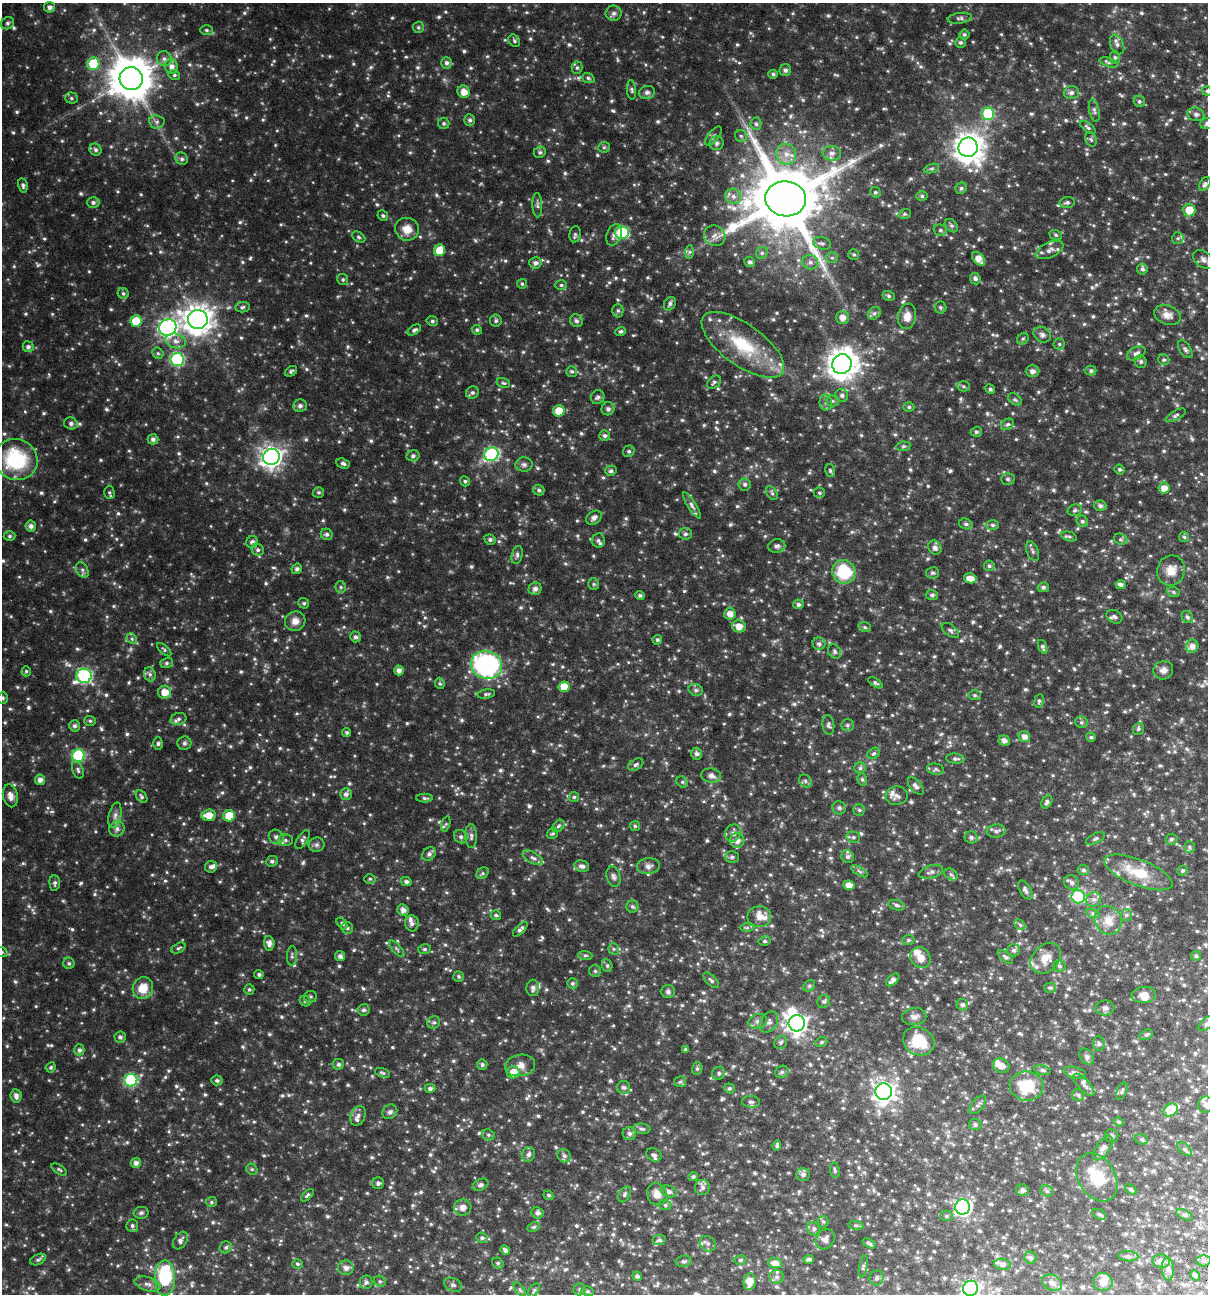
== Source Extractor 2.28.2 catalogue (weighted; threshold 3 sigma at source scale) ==
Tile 6 of 4 x 4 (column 2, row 2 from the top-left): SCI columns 1499-2704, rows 2658-3949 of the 5468 x 5307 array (HDU 1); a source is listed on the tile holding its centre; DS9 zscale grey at full resolution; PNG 1210 x 1296 px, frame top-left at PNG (2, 3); each listed source drawn as its Kron ellipse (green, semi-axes under 4 px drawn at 4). Shown black and unused: <1% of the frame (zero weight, under 3 of 6 exposures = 5% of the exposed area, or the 3 px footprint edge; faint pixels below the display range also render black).
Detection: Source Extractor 2.28.2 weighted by HDU 2 'WHT'; one run over the whole footprint, this tile lists its part. Background 0.0352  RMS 0.0044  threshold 0.0181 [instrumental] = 3 sigma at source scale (4.09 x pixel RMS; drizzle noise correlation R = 1.36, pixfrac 0.8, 0.0396/0.0396 arcsec/px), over >= 5 px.
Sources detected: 1017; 4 too faint to see at this stretch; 2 inside a brighter object's white glare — neither listed nor drawn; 25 inside a brighter listed object's ellipse — not listed separately; of the other 986, all 500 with FLUX_AUTO >= 0.62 (the completeness limit of this list) listed and drawn (486 fainter detections not listed), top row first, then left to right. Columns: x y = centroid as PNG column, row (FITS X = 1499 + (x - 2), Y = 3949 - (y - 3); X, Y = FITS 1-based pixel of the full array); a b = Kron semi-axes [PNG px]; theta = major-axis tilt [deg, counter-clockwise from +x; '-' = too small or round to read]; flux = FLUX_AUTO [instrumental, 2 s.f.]
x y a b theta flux
50 7 5 5 - 1.4
614 13 8 7 - 1.2
960 18 12 5 7 1.1
7 23 7 6 - 0.8
418 27 6 5 - 0.66
207 30 6 5 - 0.7
964 34 5 5 - 0.71
514 41 6 5 - 0.7
960 43 5 5 - 0.78
1117 45 10 6 -67 1.4
1115 57 6 5 - 0.71
164 59 7 7 - 1.3
446 63 6 5 - 1.2
1109 63 10 4 -19 0.68
93 64 6 6 - 16
171 67 7 6 - 2
577 68 6 5 - 0.7
785 70 6 5 - 1.2
773 74 5 4 - 0.71
174 75 6 4 -12 0.62
588 78 6 5 - 0.71
131 79 11 11 - 1300
631 90 10 4 -85 0.78
1207 91 5 4 - 0.63
464 92 6 6 - 3.2
647 92 8 6 12 1.3
1071 93 7 6 - 1.4
71 98 6 5 - 0.77
1139 101 6 5 - 0.77
1094 110 12 5 -79 1.1
988 114 6 6 - 26
1196 114 8 7 - 1.1
470 120 6 5 - 0.92
157 122 8 6 -7 1.2
444 123 6 6 - 0.7
756 124 6 5 - 0.83
1207 124 6 5 - 0.93
1088 127 9 4 -39 0.78
713 136 11 5 51 0.94
741 136 6 6 - 0.73
1091 139 7 5 -68 0.77
717 143 7 7 - 0.97
604 147 6 5 - 0.64
968 147 10 9 - 470
96 150 6 5 - 0.97
540 152 6 5 - 0.79
832 153 9 7 -6 1.7
786 154 10 9 - 3.4
182 159 6 6 - 0.99
931 169 8 3 19 0.7
1205 184 7 5 57 1.1
23 185 7 4 -79 0.89
961 188 6 5 - 0.76
875 192 5 5 - 0.72
733 196 8 7 - 1.6
922 196 5 5 - 0.69
786 199 20 17 -8 3800
93 202 6 5 - 1.1
1067 202 7 5 7 0.92
537 205 12 5 -88 1
1189 210 6 6 - 6.6
905 214 6 5 - 0.68
383 216 5 5 - 0.68
951 226 7 5 -47 0.81
407 229 12 11 - 4.4
940 230 7 5 -15 0.84
622 232 7 6 - 28
575 234 8 5 82 0.8
614 235 11 7 70 1.8
1056 235 6 5 - 0.63
715 236 11 10 - 2.2
359 237 7 5 -28 0.7
1178 238 6 5 - 0.73
822 243 9 6 -13 1.1
440 250 6 5 - 7
1050 250 15 7 24 2.4
689 252 7 4 89 0.74
762 253 6 5 - 0.75
854 254 5 5 - 0.67
832 258 6 5 - 0.68
979 259 8 5 -52 3.2
1203 259 12 7 -39 1.6
750 262 5 5 - 1
810 262 8 7 - 1.3
535 263 6 5 - 1.4
1142 269 5 5 - 0.82
975 279 6 5 - 0.93
343 280 5 5 - 0.72
522 284 5 5 - 0.63
561 285 6 5 - 0.7
123 293 6 5 - 0.78
889 296 6 5 - 0.66
670 304 7 5 57 1.1
243 307 7 5 7 0.79
940 307 6 6 - 0.67
618 310 7 5 -89 0.75
874 313 7 5 43 0.88
1167 315 14 9 -20 2.7
907 316 13 9 81 3.3
842 318 6 6 - 2.5
198 320 10 9 - 450
136 321 6 5 - 11
432 321 6 4 -14 0.69
496 321 6 5 - 0.77
576 321 7 6 - 1
168 327 9 8 - 120
414 330 7 4 34 0.81
477 330 5 4 - 0.75
621 331 5 4 - 0.71
1042 335 9 7 -33 1.4
1023 339 6 5 - 0.71
176 341 10 7 -14 2.3
1059 344 5 5 - 0.65
743 345 48 20 -36 22
28 347 6 5 - 1.2
1185 349 10 5 -55 0.94
158 353 6 5 - 0.66
1136 353 10 6 27 1.4
177 359 6 6 - 41
1164 360 6 5 - 0.68
1141 362 6 6 - 0.78
842 364 10 9 - 490
291 371 7 4 30 0.71
572 371 5 5 - 0.68
1033 371 7 5 0 1.6
1091 371 5 5 - 0.8
714 382 8 5 41 0.84
503 383 7 5 -16 0.66
963 386 6 5 - 0.63
990 389 5 4 - 0.76
472 393 6 6 - 0.86
842 395 7 6 - 1
598 397 7 6 - 1.1
1015 400 8 5 -35 0.76
832 401 6 5 - 0.73
826 402 8 6 -89 1.1
300 406 7 6 - 1.3
909 407 5 4 - 0.64
608 409 6 6 - 0.94
559 411 6 5 - 6.4
1176 415 11 5 29 0.91
71 423 7 6 - 1.2
1008 424 7 5 29 0.8
976 432 5 5 - 0.73
605 436 5 5 - 0.97
153 439 5 5 - 1.3
903 446 7 5 7 0.65
629 451 6 5 - 0.78
491 454 7 6 - 56
413 456 6 5 - 0.99
271 457 8 8 - 220
16 459 22 20 -26 27
343 463 7 5 -24 0.98
524 465 8 7 - 1.1
1119 469 5 4 - 0.71
830 470 6 5 - 0.64
611 471 6 5 - 0.84
1008 479 7 5 -1 0.68
465 481 5 5 - 0.71
745 484 6 6 - 1.1
1164 488 5 5 - 3.3
539 490 5 5 - 0.81
109 492 7 5 -87 0.65
319 492 5 5 - 0.65
772 493 8 5 -59 0.75
819 493 6 5 - 0.66
692 505 15 4 -58 1.3
1100 506 6 5 - 1.2
1075 510 7 5 15 0.71
594 518 8 6 35 1.5
1082 521 6 5 - 0.88
966 524 7 5 -16 0.84
992 525 6 5 - 0.75
31 526 5 5 - 1.5
327 534 6 5 - 0.89
685 534 6 6 - 0.94
9 536 6 4 2 0.71
1069 536 8 4 -13 0.79
1184 537 5 5 - 0.64
1121 539 7 5 -20 0.72
490 540 6 5 - 0.82
598 540 7 6 - 0.9
252 542 6 5 - 1.1
777 546 8 7 - 1.2
935 548 7 6 - 1.4
258 550 6 5 - 0.88
1033 551 10 6 -69 0.94
517 555 9 5 76 0.97
989 566 5 5 - 0.76
297 569 5 5 - 1.1
82 570 8 5 -63 1.1
1171 570 15 14 - 4.6
844 572 12 11 - 17
932 573 6 5 - 0.74
970 578 6 5 - 3.3
594 584 6 5 - 0.66
1120 585 5 4 - 1.4
341 587 5 5 - 0.72
1043 587 5 5 - 0.96
535 589 6 6 - 1.5
1173 592 6 5 - 0.62
640 595 5 4 - 0.82
932 595 6 5 - 0.86
304 603 5 5 - 0.63
798 604 5 5 - 1
730 614 6 5 - 2.7
1114 617 8 6 -30 0.98
1187 617 6 5 - 0.82
295 621 10 9 - 2.6
739 626 7 6 - 3.3
865 627 6 5 - 0.66
950 630 10 5 -38 0.97
355 637 5 5 - 1
132 639 6 4 -47 0.66
657 640 5 4 - 0.69
819 644 6 6 - 0.99
1192 646 6 6 - 2.4
1043 647 7 4 -68 0.83
164 650 8 4 -42 0.69
835 652 7 6 - 0.86
166 663 6 5 - 0.74
487 665 16 14 -19 66
399 670 5 4 - 1.8
1163 670 10 9 - 2
26 671 5 4 - 0.64
150 674 7 5 -68 1
84 676 7 7 - 64
440 683 6 4 -68 0.65
875 683 8 4 -34 0.7
564 687 5 5 - 5.3
696 690 7 5 -16 0.96
165 692 6 6 - 4.2
486 694 9 4 9 0.81
974 695 6 5 - 0.66
3 698 6 5 - 0.65
1039 701 7 4 81 0.77
179 719 8 6 17 1.2
90 721 6 5 - 0.65
1081 722 6 6 - 0.76
828 725 10 6 -83 1
847 725 6 5 - 0.71
74 726 6 5 - 1.1
1138 729 6 5 - 0.7
347 732 5 4 - 0.7
1024 737 6 5 - 2.1
1091 737 4 4 - 0.7
1004 741 6 5 - 1.6
184 743 7 7 - 0.89
158 744 6 4 89 0.67
874 753 7 5 30 0.72
697 754 6 5 - 1.2
78 756 6 6 - 33
955 759 9 5 -4 0.98
636 765 8 5 30 0.84
860 768 5 5 - 0.73
936 769 8 5 -11 0.89
78 770 9 5 -68 0.91
711 776 10 7 -8 1.9
862 779 6 5 - 0.72
40 780 5 5 - 1.6
805 781 7 5 -49 0.88
682 782 6 5 - 0.62
916 786 10 5 -51 1.4
346 794 6 6 - 1.3
10 796 11 7 -78 2
897 796 11 9 5 1.8
141 797 7 5 -52 0.81
574 797 5 5 - 0.63
425 798 8 4 0 0.69
1047 802 7 5 59 1.1
839 808 7 6 - 0.9
859 810 6 5 - 0.69
115 815 13 6 78 1.7
209 815 7 5 3 4.2
229 816 6 5 - 8.9
446 824 8 4 75 0.64
558 826 7 4 50 0.67
635 826 5 5 - 0.64
117 829 8 7 - 1.5
996 831 9 6 10 1.2
733 833 9 7 73 2
552 834 6 5 - 0.62
471 836 12 6 -88 1.3
276 837 8 6 -42 1.5
461 837 7 6 - 1
853 837 7 5 -13 0.88
971 837 6 6 - 1
1095 839 10 5 25 0.83
1171 839 6 5 - 0.72
285 840 7 6 - 1.2
302 840 10 5 57 1.1
737 840 7 7 - 2.5
317 845 8 7 - 0.99
1189 847 6 5 - 0.71
429 854 7 6 - 1.2
848 856 6 6 - 1
732 857 7 5 2 0.82
533 858 11 5 -29 1.3
272 861 6 5 - 0.81
582 866 7 5 -13 1.4
648 866 11 8 7 1.8
211 867 6 5 - 1.1
1083 870 6 5 - 0.93
859 871 9 3 -30 0.73
1182 871 5 4 - 0.65
931 872 12 6 16 1.5
1138 872 36 13 -21 12
483 873 6 5 - 0.67
951 874 7 5 -32 0.88
613 877 10 6 -75 1.2
370 879 6 5 - 0.62
406 882 5 4 - 1.1
1071 882 8 7 - 1.3
55 883 7 5 -87 0.89
849 885 6 5 - 3
1025 890 10 5 -58 1.3
1078 897 7 6 - 40
1094 899 8 7 - 1.5
897 905 8 5 -18 0.93
632 906 6 6 - 0.82
403 910 6 5 - 1.9
1093 914 7 4 -20 0.75
496 915 5 5 - 0.78
1126 915 6 5 - 0.81
759 917 12 10 1 2.9
1108 920 15 13 -60 4.8
342 923 7 4 -53 0.67
412 923 8 7 - 1.3
1020 925 6 4 -44 0.66
347 928 6 6 - 0.81
747 928 6 4 1 0.65
520 929 9 4 45 1.1
908 940 6 5 - 0.65
765 941 6 4 13 0.62
269 943 7 5 -86 1.8
178 948 7 4 27 0.71
397 949 10 4 -49 0.73
425 949 6 5 - 0.68
614 949 6 5 - 0.7
1014 950 6 6 - 1
2 952 6 5 - 0.62
585 955 7 4 -3 0.71
292 956 10 5 89 0.93
340 956 5 5 - 1.4
1196 956 5 4 - 0.74
1005 957 9 4 -41 0.71
920 958 11 9 -50 3
1046 958 17 13 47 4.2
69 963 6 5 - 0.68
607 966 6 5 - 0.62
1059 966 6 5 - 0.78
595 971 6 6 - 0.7
259 974 4 4 - 0.75
459 976 5 5 - 0.67
711 980 10 5 -44 0.89
893 980 8 4 44 1.6
572 983 5 5 - 0.72
809 986 6 5 - 0.68
143 988 11 10 - 6.6
533 988 8 6 89 1.3
1050 988 6 5 - 0.71
249 989 5 5 - 0.67
668 992 7 6 - 1.1
1144 995 12 8 5 3
310 997 6 6 - 0.77
305 1001 6 5 - 0.75
824 1001 7 6 - 0.88
962 1005 6 5 - 0.96
1105 1008 9 7 2 1.3
363 1010 6 5 - 0.91
914 1017 12 8 8 1.8
758 1021 9 7 17 1.7
434 1022 6 6 - 0.88
769 1022 11 8 55 1.6
797 1023 8 8 - 200
1207 1023 10 5 40 1
1146 1035 7 5 27 0.68
120 1037 5 5 - 0.85
919 1041 16 13 -26 12
781 1042 7 6 - 0.94
821 1042 6 4 21 0.63
1099 1043 8 5 -88 0.8
685 1049 4 4 - 0.62
79 1050 5 5 - 1.1
1087 1056 9 6 -51 1.1
338 1064 6 5 - 0.89
482 1064 5 5 - 0.91
520 1065 15 10 10 2.9
1001 1066 8 7 - 2.6
51 1067 5 4 - 0.63
697 1069 6 5 - 0.74
1042 1070 8 5 -12 0.93
513 1072 6 6 - 5
782 1072 7 6 - 0.94
382 1073 8 4 -18 0.66
719 1073 7 6 - 0.93
1075 1073 11 5 -14 1.2
131 1080 6 6 - 39
217 1080 5 5 - 0.86
680 1082 6 5 - 0.68
1084 1085 14 6 -47 1.6
1027 1086 17 14 -9 14
623 1087 6 6 - 1.2
430 1088 5 4 - 1.1
729 1088 5 5 - 0.75
1122 1091 9 5 67 0.82
884 1092 8 8 - 210
1078 1095 6 6 - 0.7
16 1096 7 5 -80 1.6
751 1102 9 6 -6 1
978 1105 11 6 51 1.1
1205 1105 8 7 - 1.1
1171 1110 8 6 33 17
390 1112 8 6 40 1.1
358 1116 10 7 69 1.4
1119 1122 5 4 - 0.64
975 1124 6 5 - 0.92
642 1129 9 5 -5 0.85
629 1133 7 6 - 1.3
488 1135 6 5 - 0.62
1112 1136 7 6 - 0.9
1141 1139 7 5 -17 0.78
777 1145 5 4 - 0.69
1103 1148 14 7 56 2.3
1184 1149 9 5 -43 0.85
529 1154 7 6 - 1.2
654 1155 8 6 -26 1.4
564 1156 7 6 - 1.1
136 1163 5 5 - 1.6
59 1169 9 4 -33 0.63
252 1169 6 5 - 0.68
835 1170 8 4 -80 0.68
803 1174 7 6 - 1.4
693 1177 4 4 - 0.72
1097 1177 26 18 -59 11
378 1183 6 5 - 0.9
481 1185 8 5 24 1.2
702 1188 7 7 - 1.3
1131 1189 7 4 -35 0.77
1023 1190 6 6 - 1.3
669 1191 8 5 -21 1.3
1047 1191 6 5 - 0.84
624 1194 8 5 61 0.82
657 1194 11 10 - 3.1
307 1195 8 4 44 0.63
548 1195 5 4 - 0.68
211 1202 5 5 - 0.64
665 1205 6 5 - 0.73
463 1207 8 8 - 2.2
963 1207 7 7 - 90
141 1213 7 6 - 0.84
537 1213 6 5 - 1.3
1099 1214 7 4 -29 0.7
1185 1215 9 4 -26 0.91
946 1216 6 5 - 0.7
823 1221 6 5 - 0.65
856 1225 8 4 -8 0.63
132 1226 6 6 - 0.9
534 1227 6 4 27 0.63
814 1229 7 6 - 0.96
482 1238 6 5 - 0.8
825 1239 10 9 - 1.7
659 1240 7 5 8 0.92
180 1241 9 6 58 1.4
869 1243 7 4 -32 0.7
708 1244 9 7 -40 1.2
226 1247 6 5 - 0.77
505 1250 5 4 - 1.1
1128 1256 10 5 -4 1
1031 1258 6 5 - 1
809 1259 5 4 - 1
38 1260 8 5 26 0.86
740 1260 6 5 - 0.66
684 1261 8 5 9 0.8
1161 1261 9 6 -5 1.6
1203 1261 7 5 -1 1
498 1263 6 5 - 0.75
775 1263 7 5 -8 2.2
297 1264 5 4 - 0.69
1002 1264 8 5 -7 1.2
863 1266 11 3 80 0.71
346 1268 8 7 - 1.8
1168 1269 11 6 -86 1.3
1195 1275 6 3 -64 0.65
637 1276 5 4 - 0.94
777 1277 7 6 - 1.1
165 1278 18 10 90 26
876 1278 7 7 - 1
380 1281 6 5 - 0.66
366 1282 7 6 - 0.94
750 1282 8 6 81 4.1
1103 1282 9 9 - 3
1052 1283 10 7 -22 1.8
147 1284 13 7 -18 1.9
453 1285 9 6 -26 1
971 1288 7 7 - 110
580 1289 6 6 - 0.86
520 1290 8 4 -54 0.75
534 1290 8 5 54 0.67
587 1291 6 5 - 0.69
Isophote crosses this tile's border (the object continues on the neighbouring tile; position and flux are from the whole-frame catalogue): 7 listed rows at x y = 1207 91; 1207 124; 16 459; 2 952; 1207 1023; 165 1278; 971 1288